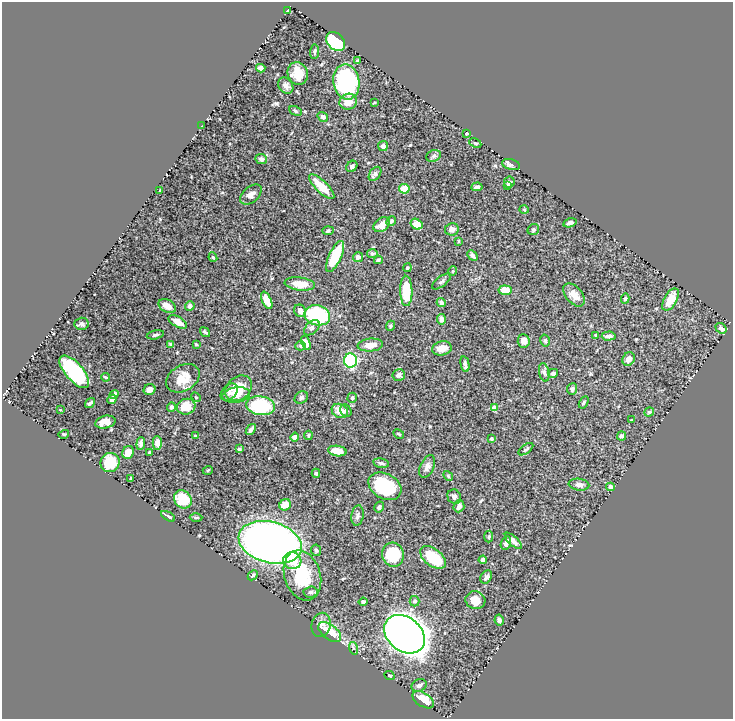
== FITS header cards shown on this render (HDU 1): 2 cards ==
NAXIS1  =                  731
NAXIS2  =                  717

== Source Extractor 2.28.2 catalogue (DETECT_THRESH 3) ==
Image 731 x 717 px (HDU 1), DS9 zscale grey, 1 PNG px = 1 image px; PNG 735 x 721 px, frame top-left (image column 1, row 717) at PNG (2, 2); each listed source drawn as its Kron ellipse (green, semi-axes under 4 px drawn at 4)
Background 0.756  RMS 0.024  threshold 0.0734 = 3 sigma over >= 5 px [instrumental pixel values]
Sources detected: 164; all 164 listed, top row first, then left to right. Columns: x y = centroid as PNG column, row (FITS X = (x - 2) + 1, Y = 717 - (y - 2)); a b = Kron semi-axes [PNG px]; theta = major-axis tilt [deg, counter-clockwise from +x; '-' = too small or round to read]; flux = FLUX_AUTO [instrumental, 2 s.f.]
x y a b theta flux
288 10 3 3 - 9.3
336 42 10 8 -43 110
314 52 7 3 85 2.3
357 61 4 3 - 2.4
261 68 5 4 - 8.3
298 73 11 10 - 20
346 82 17 13 -81 210
286 86 8 7 - 5.7
348 102 9 8 - 20
374 103 4 2 - 1.5
295 111 6 4 -28 2.5
323 117 5 4 - 5.2
201 126 2 2 - 1
467 133 3 3 - 2.4
475 143 6 3 -25 2.3
383 146 5 5 - 5.2
434 156 7 5 23 3.4
261 159 6 5 - 4.2
511 165 9 5 -15 4.2
352 166 6 5 - 4
375 174 8 5 54 5.2
509 182 5 5 - 4.1
508 186 4 3 - 2.4
322 187 16 6 -44 32
477 187 5 3 - 3.9
404 189 5 4 - 25
160 190 3 2 - 0.96
251 194 12 7 40 11
524 210 4 3 - 1.5
391 221 5 4 - 2.9
570 223 7 4 15 5.2
416 224 6 5 - 18
382 225 9 6 35 16
452 229 7 6 - 5.8
533 230 6 5 - 2.9
328 231 5 3 - 1.9
458 241 3 2 - 1.1
372 253 5 4 - 3.1
472 255 6 4 -45 3.4
335 256 17 6 65 57
213 257 5 4 - 2.1
358 257 5 5 - 5.3
378 260 4 3 - 2.2
407 268 4 4 - 3.1
453 271 5 3 - 1.3
441 282 11 5 38 4
300 284 15 6 -7 23
505 290 6 5 - 34
406 291 15 6 -89 54
574 295 13 8 -49 13
625 299 5 4 - 2.4
267 300 9 4 -65 22
670 300 12 6 59 22
441 303 5 4 - 4.6
167 306 9 6 -28 13
190 306 5 4 - 4.6
300 311 6 5 - 7
317 315 13 10 -13 130
441 319 5 4 - 7.3
178 322 10 5 -30 14
81 324 7 6 - 3.8
390 326 5 4 - 2.7
312 328 9 6 44 4.2
721 328 6 4 -40 4.2
205 332 5 3 - 2.8
155 335 9 4 13 3.5
596 335 4 3 - 2.4
609 336 7 4 3 6.3
545 340 6 4 -75 2.6
524 341 7 6 - 8
306 343 7 4 -70 12
171 344 4 4 - 3.1
196 344 3 3 - 1.9
370 345 13 6 5 14
301 346 5 4 - 2.6
442 348 10 7 13 13
629 359 7 6 - 11
351 360 7 6 - 160
465 364 8 4 -77 5.9
74 372 20 9 -49 130
544 372 9 5 -77 4.5
553 373 5 4 - 5.2
399 375 6 6 - 6
105 377 4 2 - 1.6
183 378 18 12 31 26
238 388 15 11 39 31
572 389 5 5 - 3.7
149 390 6 5 - 5.9
229 392 10 7 47 5.8
114 394 5 4 - 6.9
236 395 14 7 8 14
196 397 5 4 - 1.7
301 398 7 5 38 3.2
352 398 5 4 - 2.5
112 399 5 4 - 5.7
584 402 6 4 59 2.1
90 403 5 3 - 2.9
260 406 14 9 -7 95
171 407 5 4 - 3.3
186 407 9 8 - 26
494 408 4 4 - 19
60 410 3 2 - 0.98
340 411 8 7 - 18
346 411 6 5 - 3.9
649 412 5 4 - 2
631 420 3 2 - 1.2
105 422 10 6 14 17
251 430 6 3 52 4.5
64 434 5 3 - 1.5
399 434 6 3 -27 1.7
308 435 4 3 - 2.2
195 436 3 2 - 2
621 436 4 4 - 3.6
295 437 4 4 - 5.2
491 439 4 4 - 2.2
157 443 7 4 -90 10
141 444 6 4 86 3.8
239 449 4 3 - 2
526 449 8 4 37 2.5
337 451 9 5 -9 17
128 452 6 5 - 13
150 453 3 3 - 3.2
110 462 10 9 - 39
381 463 8 4 -12 3.8
427 467 12 7 65 7.2
208 470 5 3 - 1.2
316 473 4 4 - 2.3
448 476 5 4 - 2
131 478 3 3 - 2.1
579 485 10 6 -8 5.7
385 486 17 12 -29 88
610 487 4 4 - 9.9
454 497 7 6 - 4.4
183 499 10 8 -49 50
285 505 6 5 - 22
459 506 6 5 - 7.2
379 507 6 4 57 3.4
168 516 8 2 -31 3.2
357 516 10 6 80 4.7
196 518 6 4 1 2
489 537 6 4 86 2.4
513 541 11 4 -43 7.6
270 542 32 20 -15 1500
506 543 7 5 67 7.8
316 550 6 5 - 2.6
393 555 12 10 -75 61
433 557 15 8 -38 58
483 560 4 4 - 6.6
292 561 9 8 - 24
253 575 5 3 - 2.3
302 575 26 18 -72 77
486 577 7 5 56 4.5
311 592 7 5 4 3.7
475 600 10 8 -16 16
415 601 5 5 - 4
363 602 4 4 - 4
499 620 5 4 - 3.5
321 625 12 9 77 8.7
330 632 13 7 -37 31
404 634 22 17 -40 2200
353 648 6 4 -72 2.2
390 676 5 3 - 2
419 685 8 6 28 3.9
423 700 12 6 -32 28